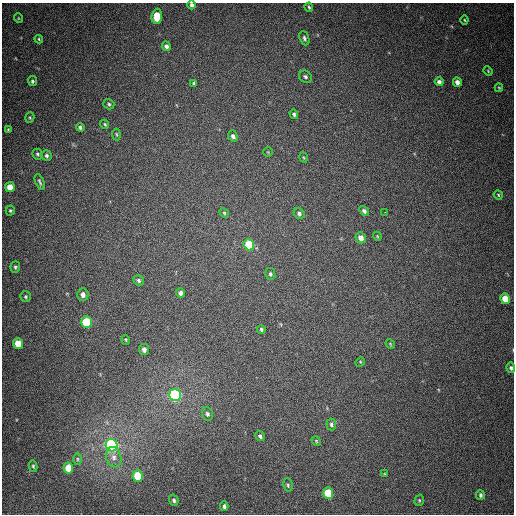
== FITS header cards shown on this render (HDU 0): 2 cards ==
NAXIS1  =                  512
NAXIS2  =                  512

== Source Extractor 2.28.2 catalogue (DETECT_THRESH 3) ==
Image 512 x 512 px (HDU 0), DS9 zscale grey, 1 PNG px = 1 image px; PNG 516 x 516 px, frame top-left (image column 1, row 512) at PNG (2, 3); each listed source drawn as its Kron ellipse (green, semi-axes under 4 px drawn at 4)
Background 481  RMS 13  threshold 40.4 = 3 sigma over >= 5 px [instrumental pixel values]
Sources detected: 71; all 71 listed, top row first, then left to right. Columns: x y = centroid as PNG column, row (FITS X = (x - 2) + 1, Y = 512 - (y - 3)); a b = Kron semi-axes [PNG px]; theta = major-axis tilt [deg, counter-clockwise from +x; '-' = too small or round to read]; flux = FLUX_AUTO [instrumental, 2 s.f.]
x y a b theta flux
192 5 4 3 - 2200
309 7 4 3 - 1100
157 16 7 5 86 20000
18 18 5 3 - 710
464 20 4 4 - 950
304 38 7 4 -70 2100
39 39 4 3 - 970
166 46 5 4 - 2800
488 71 5 3 - 840
305 77 7 5 -32 2100
32 81 5 4 - 1900
439 82 4 4 - 2900
457 82 5 4 - 4600
194 83 4 3 - 1200
499 88 4 4 - 910
109 104 6 5 - 1700
294 114 5 4 - 1600
30 118 5 4 - 1200
105 124 5 4 - 1100
80 127 4 4 - 1700
8 130 4 3 - 930
116 134 6 4 -83 1100
233 136 6 4 -63 2900
268 152 4 4 - 880
37 154 5 4 - 1500
47 155 5 5 - 2000
304 157 5 2 - 810
40 182 8 3 -68 1800
10 187 5 5 - 11000
498 195 5 4 - 1100
10 210 5 4 - 1300
364 211 5 4 - 2700
385 212 2 2 - 3100
224 213 5 4 - 1200
299 213 6 5 - 2700
377 236 4 3 - 840
361 238 6 5 - 6400
249 245 6 5 - 40000
15 267 5 5 - 1500
270 274 6 5 - 1700
139 280 6 5 - 1700
180 293 4 4 - 3000
83 295 6 5 - 4500
26 297 5 5 - 1600
505 299 5 4 - 16000
86 322 6 5 - 46000
261 329 4 4 - 1500
126 340 5 3 - 880
18 343 5 5 - 18000
390 344 5 4 - 890
144 349 5 5 - 3400
360 362 5 4 - 1000
511 368 5 4 - 2000
175 395 6 5 - 220000
207 414 6 5 - 2200
331 424 6 5 - 1800
260 436 5 4 - 2100
316 441 5 4 - 1000
112 445 6 6 - 310000
114 457 10 7 -72 5400
77 459 6 4 -89 1400
33 466 6 4 -79 1300
68 468 5 5 - 19000
385 474 4 3 - 930
138 476 6 5 - 29000
288 485 7 4 -81 1500
328 493 6 5 - 38000
480 495 5 4 - 1900
174 500 6 4 -74 2000
419 500 6 4 73 1200
224 506 5 4 - 2200
At the frame edge (FLAGS 8, measured only in part): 1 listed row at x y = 192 5